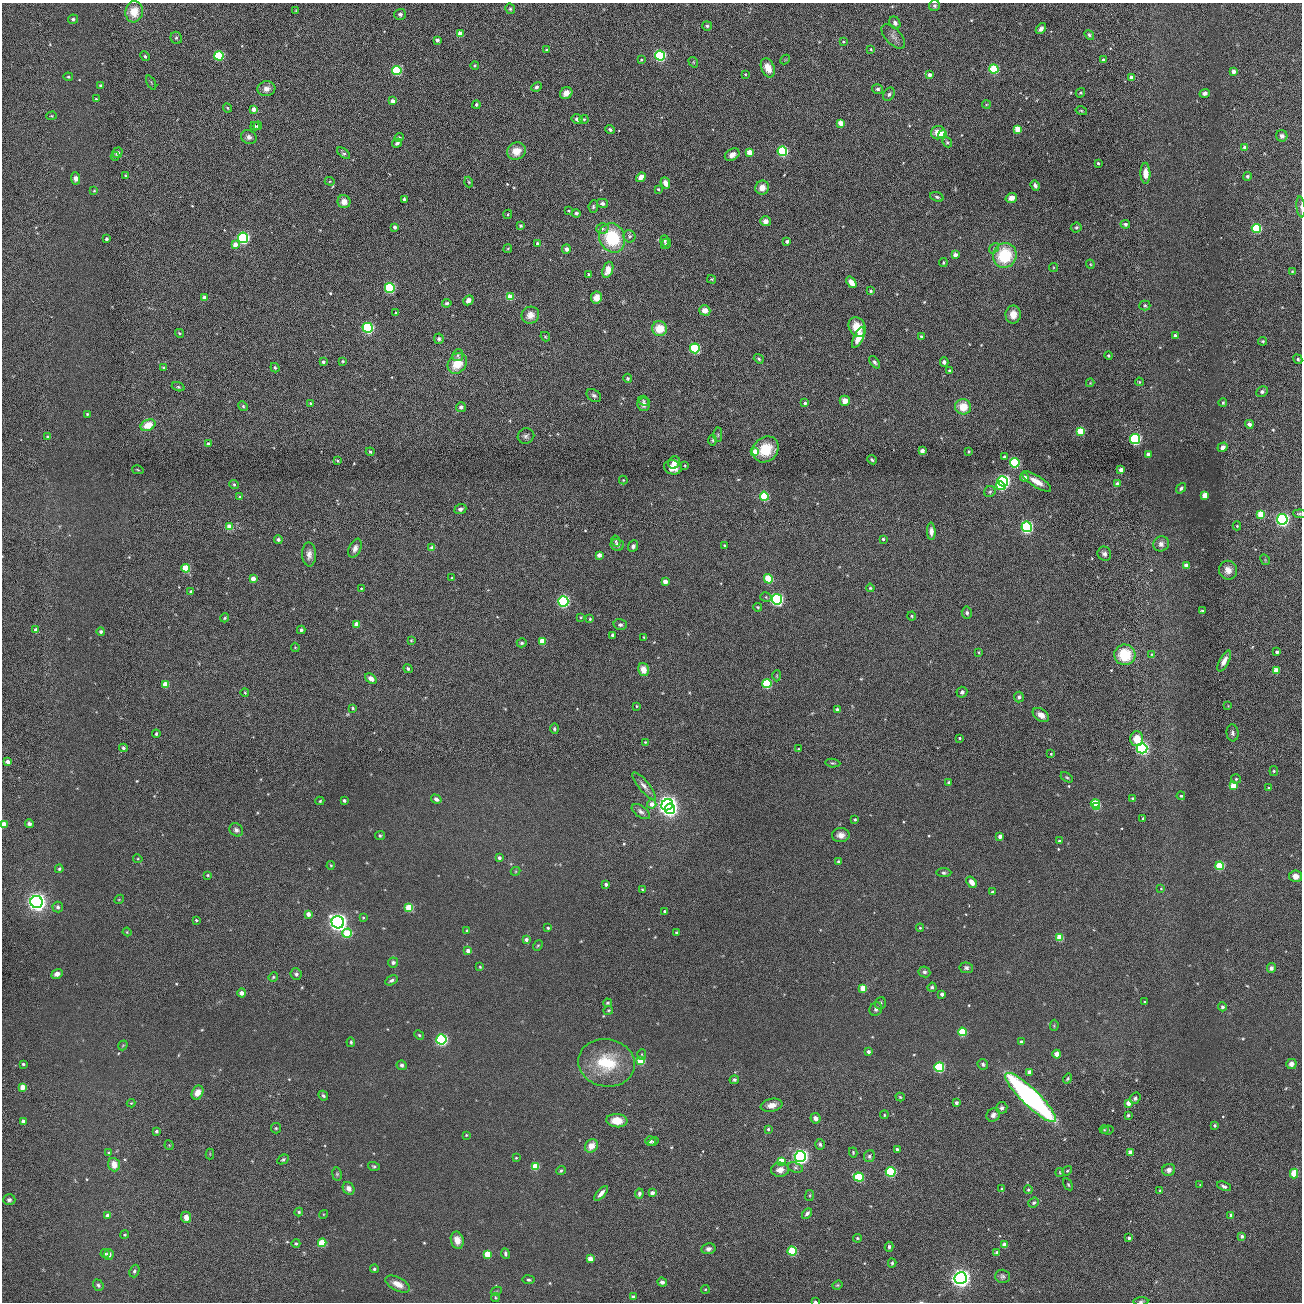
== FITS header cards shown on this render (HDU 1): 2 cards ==
NAXIS1  =                 2600 / length of original image axis
NAXIS2  =                 2600 / length of original image axis

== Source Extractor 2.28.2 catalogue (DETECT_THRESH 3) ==
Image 2600 x 2600 px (HDU 1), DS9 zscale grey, zoomed out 1/2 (1 PNG px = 2 x 2 image px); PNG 1304 x 1304 px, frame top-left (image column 1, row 2599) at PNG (2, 3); each listed source drawn as its Kron ellipse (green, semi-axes under 4 px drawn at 4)
Background 1.33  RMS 36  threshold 109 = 3 sigma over >= 5 px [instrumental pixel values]
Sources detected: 823; of the 823, the 500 brightest by FLUX_AUTO listed and drawn (323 fainter detections omitted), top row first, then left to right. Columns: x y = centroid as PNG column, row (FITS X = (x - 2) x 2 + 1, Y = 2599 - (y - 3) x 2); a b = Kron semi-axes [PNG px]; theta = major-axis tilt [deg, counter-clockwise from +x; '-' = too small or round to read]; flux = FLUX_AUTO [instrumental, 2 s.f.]
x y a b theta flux
934 6 5 5 - 2.0e+04
510 9 5 5 - 1.2e+04
296 10 4 4 - 8.3e+03
134 12 10 8 82 1.5e+05
400 14 5 5 - 2.6e+04
73 19 5 4 - 1.6e+04
895 23 7 5 -59 2.8e+04
707 26 5 4 - 1.5e+04
1041 29 6 4 50 3.2e+04
460 34 4 3 - 9.1e+04
1089 35 5 3 - 1.8e+04
893 36 15 7 -47 4.9e+04
176 38 6 5 - 1.6e+04
437 40 3 3 - 3.0e+04
843 42 3 2 - 8.8e+03
871 49 4 3 - 9.1e+03
547 50 3 3 - 1.6e+04
145 56 5 4 - 1.6e+04
219 56 5 4 - 5.6e+05
660 56 5 5 - 9.4e+05
641 59 3 2 - 8.9e+03
785 60 5 4 - 8.2e+03
1103 60 4 4 - 2.2e+04
693 62 5 4 - 9.2e+03
475 65 4 4 - 1.0e+04
768 68 10 6 -68 1.1e+05
994 69 5 4 - 3.9e+05
397 70 5 4 - 6.1e+05
1233 72 4 3 - 4.8e+04
745 74 3 3 - 7.9e+03
929 75 4 3 - 4.7e+04
68 77 5 4 - 1.2e+04
1132 78 3 3 - 4.9e+04
151 83 7 2 -63 8.4e+03
101 86 4 3 - 2.5e+04
536 87 5 4 - 2.2e+04
266 89 9 7 10 5.6e+04
878 89 5 4 - 2.0e+04
566 93 6 5 - 7.5e+04
1080 93 5 4 - 1.1e+04
1205 93 5 4 - 3.6e+04
889 94 7 5 60 2.2e+04
96 99 3 2 - 1.0e+04
392 101 3 3 - 4.1e+04
476 105 4 3 - 1.5e+04
986 105 4 4 - 9.4e+03
227 108 5 4 - 1.0e+04
254 109 4 3 - 4.9e+04
1081 111 6 3 -15 1.0e+04
52 116 5 4 - 1.0e+04
577 119 5 4 - 3.3e+04
584 119 4 4 - 1.3e+04
841 123 4 4 - 9.6e+04
255 126 4 3 - 1.4e+04
258 126 4 3 - 1.3e+04
610 129 4 3 - 1.8e+04
1018 129 4 4 - 1.2e+05
938 133 7 6 - 1.1e+05
942 134 4 4 - 1.5e+05
1282 136 6 5 - 3.2e+04
249 137 8 6 -28 3.5e+04
399 138 5 4 - 1.9e+04
947 142 5 4 - 1.3e+04
397 143 5 3 - 2.6e+04
1245 147 4 3 - 4.2e+04
516 151 9 8 - 1.2e+05
782 151 5 5 - 7.2e+05
749 152 4 4 - 1.0e+05
117 153 5 5 - 2.9e+04
344 153 7 4 -38 1.7e+04
732 155 8 5 31 4.9e+04
115 156 4 4 - 1.2e+04
1098 163 3 3 - 1.4e+04
1145 173 10 5 -88 7.8e+04
125 176 4 3 - 1.2e+04
1247 176 4 3 - 1.7e+04
641 177 5 4 - 6.6e+04
75 178 6 4 -87 4.1e+04
330 181 5 3 - 9.7e+03
469 182 5 4 - 9.7e+03
665 183 6 4 -67 6.9e+04
1035 185 5 4 - 2.4e+04
762 188 7 6 - 7.4e+04
658 189 4 3 - 9.4e+03
94 191 4 3 - 9.7e+03
937 197 7 4 -21 1.9e+04
1011 198 6 5 - 6.9e+04
404 199 3 3 - 1.6e+04
344 202 6 6 - 6.9e+04
602 203 5 4 - 3.1e+04
593 206 6 4 83 1.6e+04
1301 207 10 4 -83 2.0e+04
569 211 3 2 - 9.2e+03
576 213 4 4 - 2.2e+04
508 214 4 3 - 9.8e+03
765 221 5 5 - 5.6e+04
1125 224 5 4 - 2.1e+04
521 226 4 4 - 1.7e+04
394 227 3 3 - 2.8e+04
1076 227 5 5 - 1.5e+04
1256 228 4 4 - 5.7e+05
602 229 6 5 - 2.1e+04
629 236 6 6 - 1.9e+04
243 238 5 5 - 1.3e+06
612 238 15 12 -67 5.2e+05
106 239 3 3 - 2.3e+04
665 241 5 4 - 1.4e+04
787 242 3 3 - 2.5e+04
538 243 3 3 - 2.9e+04
666 244 5 5 - 1.8e+04
235 245 4 4 - 7.8e+04
508 248 5 3 - 7.9e+03
994 248 6 4 50 1.4e+04
566 249 5 4 - 3.1e+04
955 255 4 3 - 4.8e+04
1005 255 12 11 - 4.6e+05
943 263 4 4 - 1.0e+04
1090 264 4 3 - 9.2e+03
1053 267 4 4 - 8.3e+03
608 270 8 5 71 9.8e+04
1292 272 4 4 - 8.1e+03
588 274 3 3 - 1.2e+04
712 279 4 4 - 9.1e+03
851 282 6 4 -54 7.1e+04
390 288 5 5 - 6.6e+05
870 291 3 3 - 1.5e+04
510 297 4 4 - 1.7e+05
204 298 4 3 - 6.0e+04
596 298 6 5 - 8.5e+04
468 300 5 4 - 3.5e+04
447 303 5 4 - 1.6e+04
1145 306 5 5 - 1.5e+04
705 310 6 5 - 7.8e+04
396 313 4 3 - 1.2e+04
1013 314 9 7 88 1.0e+05
530 315 9 8 - 7.4e+04
857 327 10 8 -62 1.7e+05
368 328 5 5 - 1.1e+06
660 329 7 7 - 1.7e+05
179 333 4 3 - 1.1e+04
1175 335 3 3 - 1.9e+04
921 336 3 3 - 1.2e+04
545 337 5 3 - 9.7e+03
858 338 11 4 65 1.4e+05
439 339 5 4 - 2.1e+04
1263 341 4 3 - 1.3e+04
695 348 5 5 - 6.9e+05
458 355 6 5 - 2.0e+04
1108 356 4 4 - 1.3e+04
759 359 5 3 - 1.3e+04
1298 359 5 4 - 1.5e+04
343 361 3 3 - 1.1e+04
323 362 3 3 - 2.7e+04
875 362 7 4 -50 2.2e+04
944 362 4 4 - 2.5e+04
457 363 11 8 55 2.1e+05
164 368 4 3 - 1.3e+04
275 368 5 4 - 1.4e+04
950 371 3 3 - 2.5e+04
628 378 4 4 - 1.5e+04
1139 382 4 4 - 9.3e+03
1090 383 4 3 - 7.8e+03
178 387 7 4 -17 1.4e+04
1262 392 6 5 - 2.3e+04
594 395 8 5 -36 2.4e+04
644 401 6 4 -20 1.3e+04
845 401 5 5 - 7.4e+04
311 403 3 3 - 1.3e+04
805 403 4 3 - 2.3e+04
1223 403 4 4 - 1.4e+04
644 404 7 6 - 4.4e+04
243 406 5 4 - 1.4e+04
461 407 5 5 - 2.9e+04
963 407 8 7 - 1.5e+05
87 414 4 4 - 1.1e+04
1249 424 4 4 - 3.1e+04
148 425 8 5 26 1.4e+05
1080 431 4 4 - 2.2e+05
718 435 7 4 -88 1.3e+04
526 436 8 7 - 3.0e+04
47 437 4 3 - 9.9e+03
1135 439 5 5 - 1.0e+06
713 440 5 3 - 1.2e+04
208 444 4 3 - 3.6e+04
1223 447 5 4 - 4.9e+04
766 449 14 12 42 2.5e+05
922 451 4 3 - 6.2e+04
969 451 4 3 - 1.1e+04
370 452 4 3 - 1.2e+04
755 452 4 4 - 1.2e+05
1148 454 3 3 - 5.9e+04
1004 456 3 3 - 1.1e+04
872 460 5 3 - 1.5e+04
338 461 4 3 - 1.2e+04
674 463 6 5 - 6.2e+04
1015 463 5 4 - 6.6e+05
685 466 4 3 - 8.1e+03
673 467 9 7 -11 9.4e+04
138 470 6 3 -13 8.9e+03
1121 470 4 3 - 6.6e+04
1024 477 4 4 - 4.8e+04
623 480 4 3 - 8.4e+03
1003 481 5 5 - 1.7e+06
1036 481 17 5 -31 1.0e+05
1117 484 4 4 - 5.0e+04
234 485 5 4 - 1.5e+04
1001 486 5 4 - 3.2e+05
1181 488 6 4 51 2.0e+04
990 492 6 5 - 1.7e+04
1205 495 4 3 - 1.3e+05
764 496 4 4 - 3.4e+05
239 497 4 4 - 1.2e+04
460 509 6 4 22 3.0e+04
1261 514 4 4 - 1.8e+05
1300 514 6 4 -6 1.3e+04
1282 519 5 5 - 1.6e+06
1237 526 4 4 - 1.0e+04
229 527 4 4 - 9.2e+04
1027 527 5 5 - 1.2e+06
931 531 8 4 -89 5.5e+04
278 539 4 4 - 1.9e+04
883 539 3 3 - 1.4e+04
616 541 5 4 - 1.2e+04
1161 544 8 7 - 4.5e+04
617 545 7 6 - 4.0e+04
724 545 3 2 - 8.2e+03
633 546 6 5 - 2.6e+04
355 548 10 6 67 4.7e+04
432 548 4 4 - 5.2e+04
309 554 12 7 -89 5.3e+04
1104 554 7 6 - 3.2e+04
599 555 4 4 - 3.3e+04
1265 560 6 3 -60 8.6e+03
1186 565 3 3 - 5.7e+04
186 568 4 4 - 2.7e+05
1228 570 9 9 - 7.1e+04
452 578 3 3 - 1.2e+04
253 579 4 4 - 8.1e+04
768 579 5 4 - 2.8e+05
665 581 4 4 - 6.5e+04
361 588 3 3 - 7.9e+03
870 588 4 4 - 1.1e+04
191 591 4 3 - 1.4e+04
766 597 6 4 -13 1.4e+04
777 599 5 5 - 1.4e+06
563 601 5 5 - 1.2e+06
758 607 4 3 - 1.1e+04
1202 611 3 2 - 1.1e+04
967 613 6 5 - 2.1e+04
912 616 4 3 - 1.1e+04
581 617 4 3 - 8.6e+03
225 618 4 3 - 1.2e+04
590 619 3 3 - 9.2e+03
357 624 4 4 - 6.7e+04
620 625 7 5 -14 2.3e+04
36 630 3 3 - 4.3e+04
301 630 4 4 - 2.0e+04
101 632 4 4 - 2.0e+04
613 635 4 3 - 2.2e+04
644 637 3 3 - 8.8e+03
411 640 4 3 - 8.2e+03
542 641 4 4 - 1.1e+05
522 643 5 4 - 1.7e+04
295 647 4 4 - 9.0e+03
979 652 4 3 - 8.4e+03
1277 652 3 3 - 2.9e+04
1152 654 4 3 - 8.0e+03
1125 655 10 10 - 3.2e+05
1224 661 11 4 62 6.9e+04
408 669 5 3 - 1.5e+04
643 670 6 5 - 1.1e+05
1276 670 4 4 - 9.2e+04
777 676 6 4 88 8.1e+03
371 679 6 4 -38 5.0e+04
165 684 4 4 - 1.1e+05
767 684 4 4 - 4.0e+05
245 692 4 3 - 7.9e+03
962 692 5 5 - 2.4e+04
1019 697 5 4 - 2.4e+04
636 706 4 3 - 8.5e+03
1228 706 4 4 - 8.3e+03
353 708 4 3 - 1.1e+04
837 710 4 3 - 2.7e+04
1041 715 9 6 -34 6.8e+04
554 729 5 3 - 1.6e+04
1232 733 8 6 -84 2.7e+04
156 734 4 3 - 1.5e+04
960 738 3 3 - 9.9e+03
1137 739 7 6 - 1.2e+05
645 742 4 4 - 9.2e+03
123 748 4 3 - 1.9e+04
1142 748 5 5 - 1.4e+06
799 749 4 3 - 9.3e+03
1051 754 3 3 - 1.0e+04
7 762 4 3 - 4.4e+04
833 763 7 4 -4 1.5e+04
1274 771 5 4 - 1.3e+04
1067 777 7 4 -30 1.4e+04
1236 779 5 4 - 1.4e+04
949 783 3 3 - 3.0e+04
644 786 17 5 -51 4.8e+04
1233 786 4 4 - 1.3e+05
1268 788 3 3 - 8.9e+03
1181 796 4 4 - 1.1e+04
436 799 5 4 - 3.3e+04
1133 799 4 4 - 1.6e+04
344 800 3 3 - 2.1e+04
320 801 4 3 - 9.7e+03
1095 803 4 4 - 2.4e+05
652 804 4 4 - 5.4e+04
667 805 6 5 - 4.4e+06
1096 807 4 3 - 1.7e+05
670 809 5 5 - 1.9e+06
641 812 10 5 -35 3.1e+04
1143 818 3 3 - 8.1e+03
855 820 4 3 - 1.3e+04
29 824 4 4 - 2.5e+04
3 825 4 3 - 1.2e+05
236 830 7 6 - 3.7e+04
380 835 5 3 - 1.6e+04
841 835 9 7 1 6.1e+04
1000 836 3 3 - 5.3e+04
1059 841 3 3 - 1.5e+04
499 858 3 3 - 2.7e+04
138 859 4 4 - 8.0e+03
838 862 4 3 - 2.0e+04
331 865 4 3 - 9.1e+03
1220 866 4 4 - 3.4e+05
59 869 4 3 - 1.2e+04
516 871 5 3 - 8.3e+03
944 873 7 4 -2 1.9e+04
208 875 4 3 - 1.0e+04
1296 876 6 5 - 7.5e+04
972 882 6 4 -52 7.0e+04
606 884 4 3 - 2.9e+04
642 889 4 3 - 9.2e+03
1161 889 4 3 - 7.9e+03
992 892 3 3 - 1.9e+04
119 899 5 4 - 8.3e+03
37 902 6 6 - 4.5e+06
58 907 5 5 - 2.1e+04
409 908 4 4 - 2.6e+05
665 911 3 3 - 1.4e+04
308 914 4 3 - 5.4e+04
363 918 3 3 - 9.9e+03
196 920 3 3 - 1.3e+04
338 922 6 6 - 4.6e+06
548 928 4 3 - 1.2e+04
920 928 4 4 - 1.1e+04
467 931 4 4 - 1.3e+04
127 932 4 3 - 8.2e+03
347 933 5 5 - 2.7e+05
676 933 4 3 - 1.9e+04
1060 937 4 4 - 1.8e+05
526 939 4 4 - 3.2e+04
538 946 6 3 51 9.5e+03
468 950 4 4 - 4.1e+04
393 962 5 5 - 2.8e+04
480 967 4 3 - 9.6e+03
966 968 7 5 -7 2.5e+04
1271 968 5 4 - 3.1e+04
924 972 6 5 - 2.7e+04
57 974 6 5 - 4.6e+04
296 974 6 5 - 2.3e+04
273 977 5 4 - 1.3e+04
391 980 7 4 30 2.4e+04
932 987 4 4 - 1.8e+04
863 988 4 4 - 1.3e+05
242 993 4 4 - 4.6e+04
942 994 3 3 - 2.6e+04
1145 1002 3 3 - 1.2e+04
607 1003 4 4 - 1.2e+04
880 1003 6 5 - 2.0e+04
1222 1007 4 4 - 1.6e+04
876 1009 7 6 - 2.6e+04
608 1010 5 4 - 1.3e+04
1054 1025 5 3 - 9.8e+03
962 1032 4 4 - 3.1e+05
419 1035 5 4 - 1.3e+04
441 1039 5 5 - 1.2e+06
351 1042 5 3 - 1.3e+04
1021 1042 3 3 - 2.2e+04
123 1045 5 4 - 1.0e+04
868 1052 3 3 - 2.8e+04
642 1054 5 4 - 9.8e+03
1057 1054 4 4 - 5.3e+04
641 1061 4 4 - 2.3e+05
606 1063 28 23 -10 4.5e+05
23 1064 3 3 - 2.0e+04
983 1064 5 5 - 1.8e+04
1291 1064 5 5 - 4.5e+04
402 1065 5 4 - 2.6e+04
939 1067 5 5 - 6.1e+05
1030 1072 4 3 - 4.9e+04
1067 1079 5 3 - 1.3e+04
734 1080 5 4 - 2.0e+04
23 1087 4 3 - 1.0e+05
197 1092 7 5 62 8.8e+04
323 1096 5 3 - 1.9e+04
900 1097 4 3 - 1.1e+04
1031 1097 34 8 -44 2.8e+06
1135 1098 6 5 - 2.4e+04
131 1103 4 4 - 7.9e+03
956 1103 4 3 - 2.7e+04
1129 1103 4 4 - 1.0e+05
772 1105 11 6 11 7.0e+04
1002 1108 6 5 - 2.5e+04
884 1115 4 3 - 8.4e+03
993 1115 7 6 - 3.0e+04
1128 1115 3 3 - 1.4e+04
816 1118 5 4 - 4.0e+04
23 1121 3 3 - 3.7e+04
617 1121 10 6 -4 1.4e+05
1214 1125 4 4 - 1.3e+04
276 1128 5 5 - 1.3e+04
768 1129 3 3 - 1.4e+04
1104 1130 4 4 - 8.4e+03
1108 1130 6 4 8 1.4e+04
156 1131 4 4 - 2.2e+04
466 1135 3 3 - 8.1e+03
650 1141 5 5 - 2.2e+04
653 1142 5 4 - 1.4e+04
820 1144 5 4 - 2.1e+04
169 1145 5 3 - 8.3e+03
591 1146 7 6 - 8.4e+04
897 1149 3 3 - 1.9e+04
853 1152 5 3 - 1.1e+04
1130 1152 3 3 - 8.1e+04
109 1153 4 3 - 9.9e+03
210 1154 5 4 - 8.3e+03
800 1156 5 5 - 2.6e+06
869 1156 6 5 - 2.3e+04
516 1158 4 3 - 8.2e+03
283 1159 6 4 26 1.6e+04
781 1161 4 4 - 1.8e+05
114 1165 7 5 -70 1.0e+05
374 1166 6 3 -17 1.4e+04
535 1166 4 4 - 1.9e+05
795 1167 8 5 -18 2.2e+04
780 1170 9 7 5 6.0e+04
1169 1170 6 6 - 4.4e+04
561 1171 5 4 - 1.2e+04
1067 1171 5 3 - 9.9e+03
891 1172 5 5 - 6.5e+05
1060 1172 4 4 - 8.8e+03
337 1174 7 5 -81 1.4e+04
1294 1174 5 4 - 2.2e+05
859 1177 5 4 - 5.0e+05
1068 1184 6 3 -58 1.1e+04
1200 1185 4 3 - 7.9e+03
1224 1186 7 4 -23 2.4e+04
349 1188 7 5 -55 5.0e+04
1002 1189 4 3 - 2.4e+04
1028 1190 4 4 - 1.3e+04
1160 1191 4 4 - 1.3e+04
601 1193 9 4 49 4.7e+04
652 1193 3 3 - 4.9e+04
639 1194 5 4 - 2.2e+04
810 1195 5 4 - 1.1e+04
9 1200 6 5 - 2.9e+04
1034 1203 5 5 - 1.9e+04
299 1212 4 4 - 1.3e+04
807 1213 6 4 46 2.5e+04
323 1214 4 4 - 8.1e+03
108 1215 4 3 - 4.4e+04
1231 1215 3 3 - 3.0e+04
186 1217 6 5 - 5.4e+04
125 1235 4 4 - 9.8e+03
1242 1236 3 3 - 2.3e+04
857 1238 4 3 - 1.1e+04
1129 1238 3 3 - 2.0e+04
457 1240 8 6 -76 8.1e+04
296 1243 4 3 - 1.5e+04
322 1243 4 4 - 2.4e+05
1004 1245 4 3 - 6.9e+04
889 1247 5 4 - 1.8e+04
708 1249 7 5 12 3.2e+04
792 1251 4 4 - 3.9e+05
997 1252 4 3 - 2.7e+04
105 1253 4 4 - 1.0e+04
109 1254 5 5 - 4.5e+04
487 1254 4 4 - 1.5e+05
505 1254 5 3 - 1.9e+04
590 1259 4 3 - 7.0e+04
892 1263 4 3 - 1.2e+04
374 1269 4 4 - 1.4e+04
134 1271 6 5 - 1.7e+04
1002 1276 7 7 - 2.3e+04
961 1278 6 6 - 4.6e+06
529 1280 6 3 -8 1.5e+04
662 1282 5 4 - 3.0e+04
398 1284 13 6 -27 8.4e+04
98 1285 6 5 - 1.9e+04
838 1285 5 4 - 1.1e+04
705 1289 4 3 - 9.0e+03
496 1291 6 3 29 9.1e+03
633 1297 3 3 - 1.9e+04
495 1298 4 4 - 1.1e+04
815 1301 3 2 - 1.4e+04
1141 1301 7 3 4 1.3e+04
At the frame edge (FLAGS 8, measured only in part): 4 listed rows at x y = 1301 207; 3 825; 815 1301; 1141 1301
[323 fainter detections neither listed nor drawn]